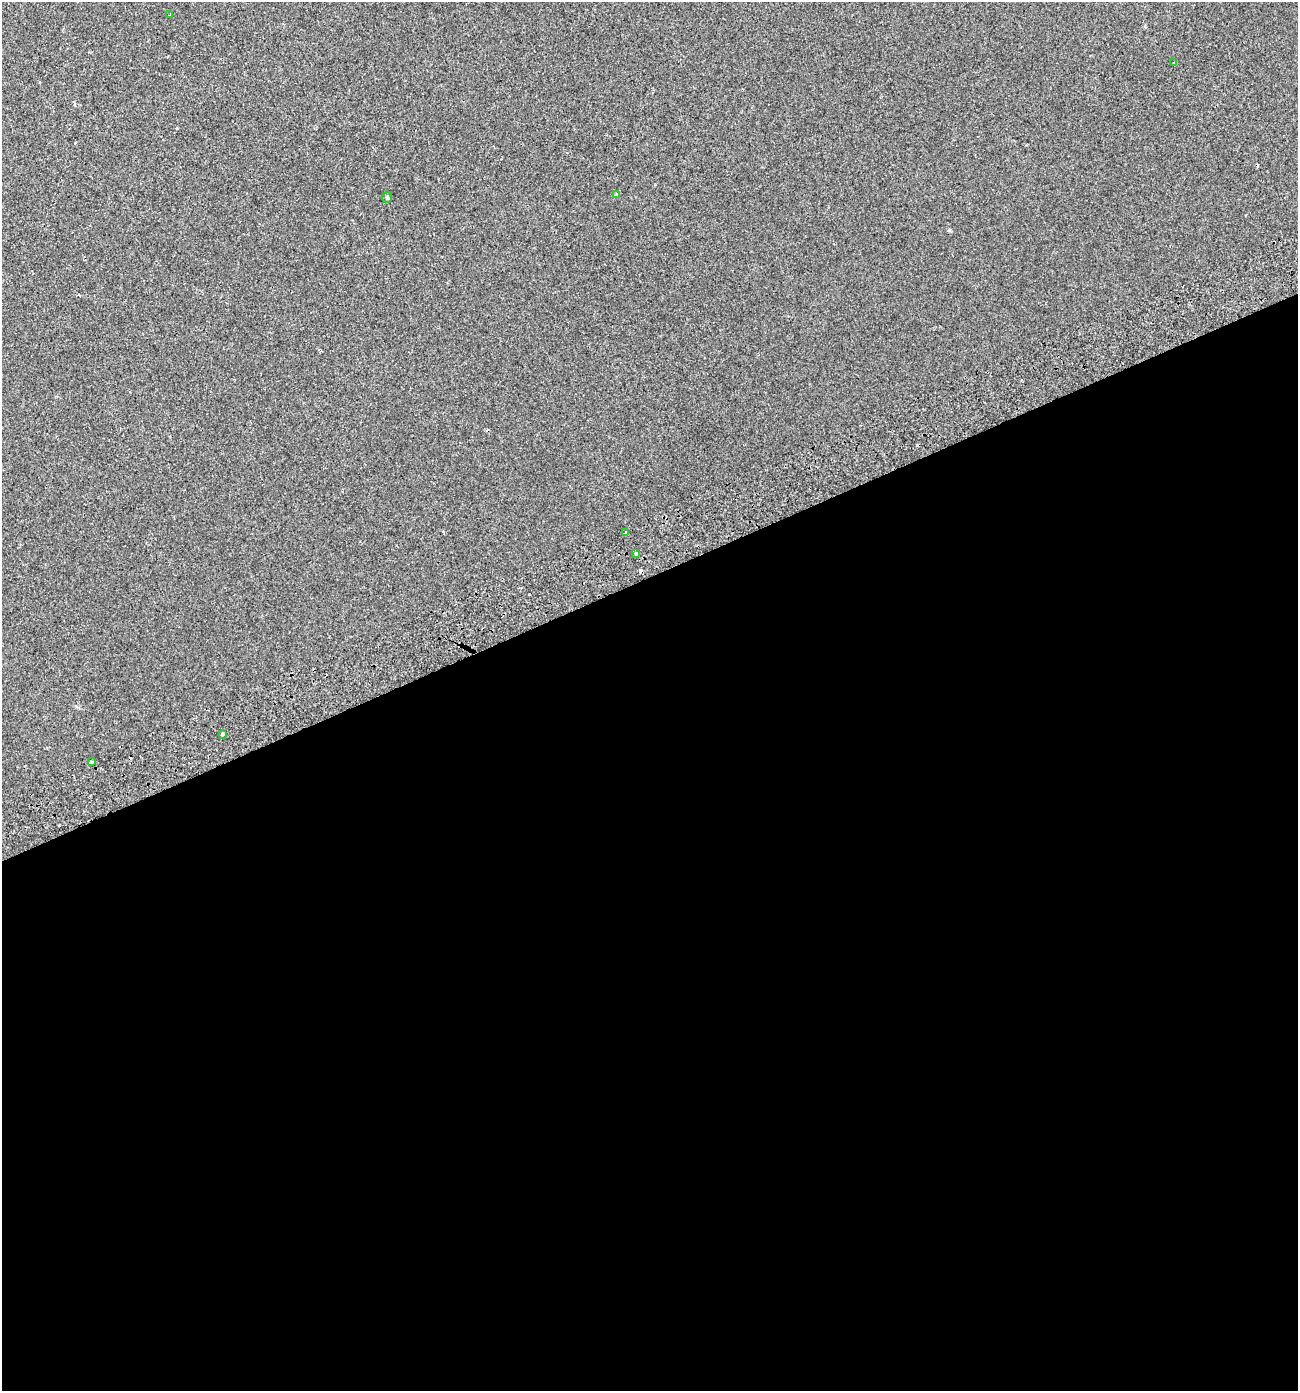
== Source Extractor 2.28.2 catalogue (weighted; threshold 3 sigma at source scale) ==
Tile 15 of 4 x 4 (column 3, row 4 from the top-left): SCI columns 2763-4058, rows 59-1447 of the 5460 x 5672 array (HDU 1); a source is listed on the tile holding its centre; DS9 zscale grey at full resolution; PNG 1300 x 1393 px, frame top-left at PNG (2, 2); each listed source drawn as its Kron ellipse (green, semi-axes under 4 px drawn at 4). Shown black and unused: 59% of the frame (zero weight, under 2 of 3 exposures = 3% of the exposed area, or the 3 px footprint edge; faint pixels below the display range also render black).
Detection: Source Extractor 2.28.2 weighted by HDU 2 'WHT'; one run over the whole footprint, this tile lists its part. Background 7.48e-05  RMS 0.0041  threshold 0.0185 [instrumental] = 3 sigma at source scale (4.5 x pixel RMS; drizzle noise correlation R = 1.50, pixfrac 1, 0.0396/0.0396 arcsec/px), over >= 5 px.
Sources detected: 12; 4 cosmic-ray / hot-pixel residue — neither listed nor drawn; the other 8 listed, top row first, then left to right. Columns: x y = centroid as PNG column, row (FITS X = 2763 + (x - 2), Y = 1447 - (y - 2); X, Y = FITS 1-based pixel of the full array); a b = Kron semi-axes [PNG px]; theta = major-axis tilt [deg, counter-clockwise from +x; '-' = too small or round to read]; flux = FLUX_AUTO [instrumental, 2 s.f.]
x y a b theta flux
170 15 3 3 - 0.96
1173 62 3 2 - 0.53
616 195 4 3 - 0.84
387 197 5 4 - 0.55
626 533 3 3 - 2.4
636 554 4 3 - 1.8
222 734 3 3 - 5.1
91 762 3 3 - 5